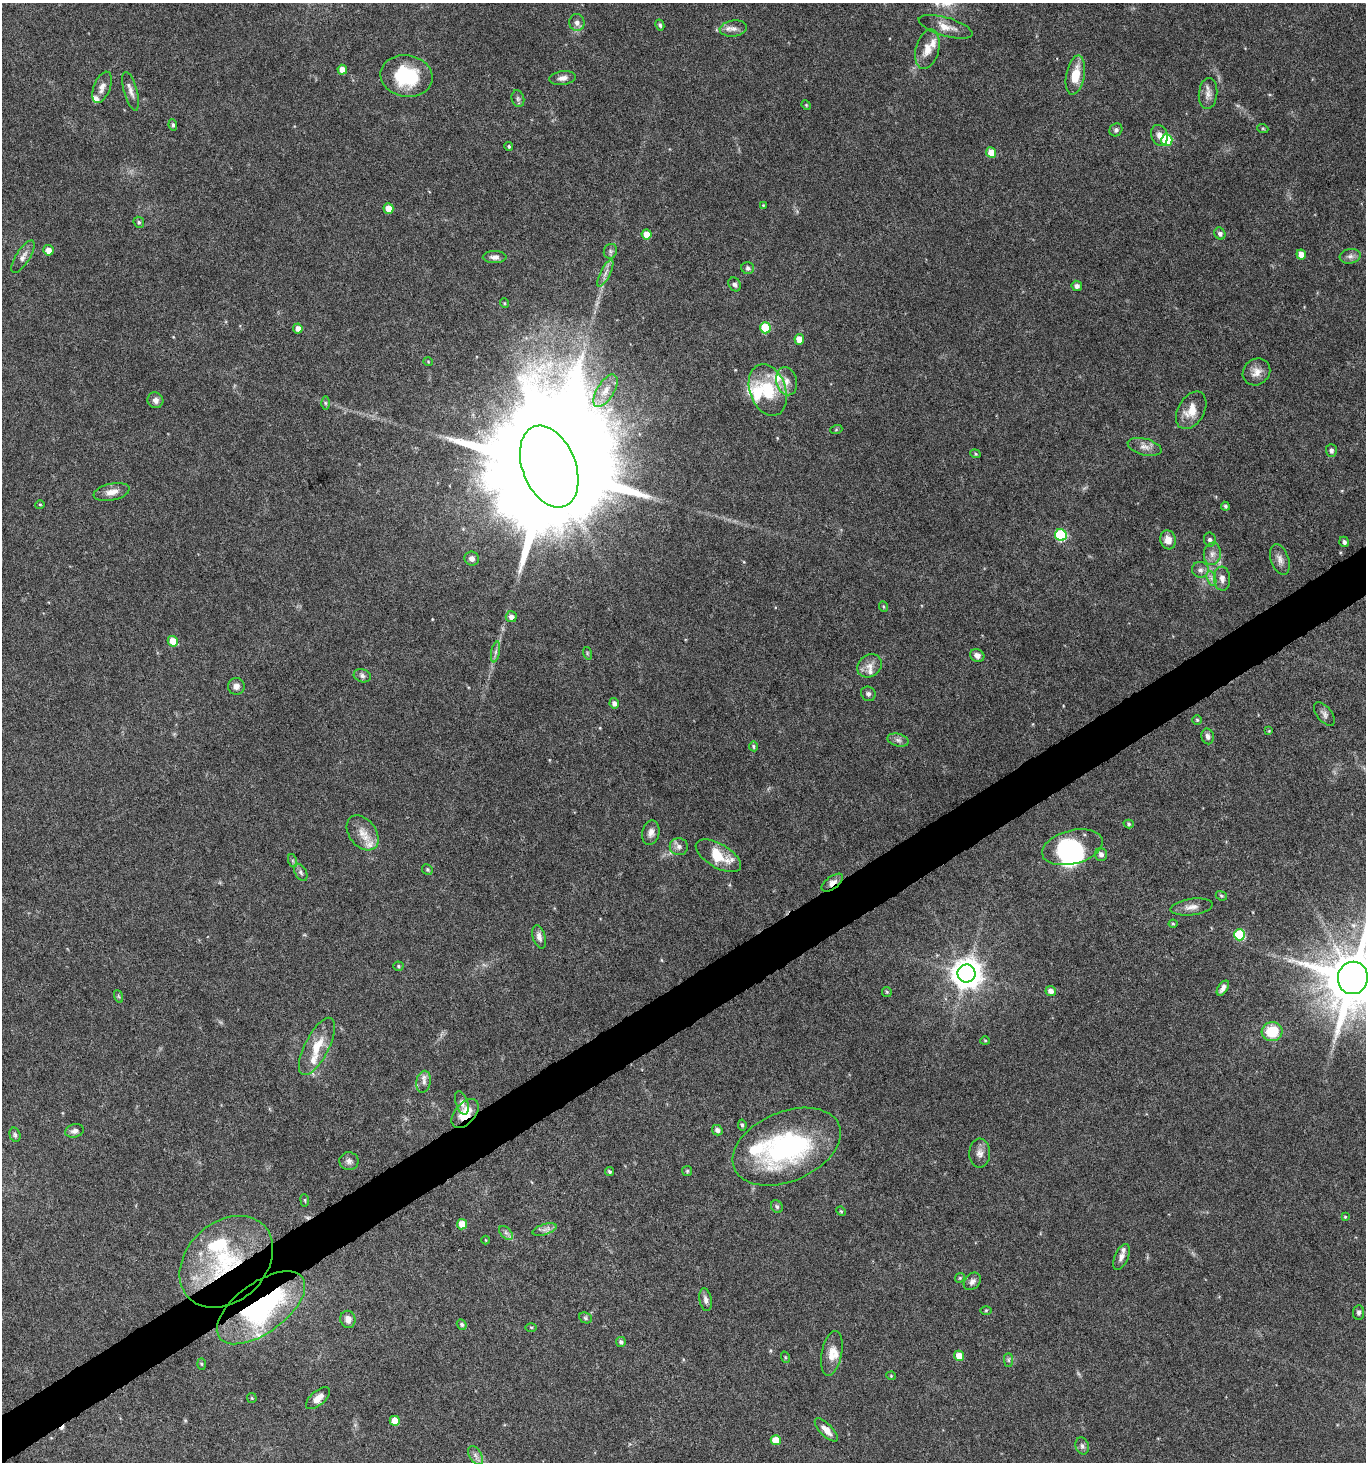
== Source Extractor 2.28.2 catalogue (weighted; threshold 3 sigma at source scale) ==
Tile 7 of 4 x 4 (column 3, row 2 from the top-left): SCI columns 2908-4271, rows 2923-4382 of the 5751 x 5852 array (HDU 1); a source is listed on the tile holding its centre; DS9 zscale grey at full resolution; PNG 1368 x 1464 px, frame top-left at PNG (2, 3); each listed source drawn as its Kron ellipse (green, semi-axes under 4 px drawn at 4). Shown black and unused: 3% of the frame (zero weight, under 5 of 10 exposures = <1% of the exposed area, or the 3 px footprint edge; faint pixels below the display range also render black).
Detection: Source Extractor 2.28.2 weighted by HDU 2 'WHT'; one run over the whole footprint, this tile lists its part. Background 0.0317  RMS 0.0015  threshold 0.00604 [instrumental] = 3 sigma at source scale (4.09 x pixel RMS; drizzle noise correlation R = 1.36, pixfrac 0.8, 0.0396/0.0396 arcsec/px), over >= 5 px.
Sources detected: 170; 1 too faint to see at this stretch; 1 inside a brighter object's white glare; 1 cosmic-ray / hot-pixel residue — neither listed nor drawn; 12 inside a brighter listed object's ellipse — not listed separately; the other 155 listed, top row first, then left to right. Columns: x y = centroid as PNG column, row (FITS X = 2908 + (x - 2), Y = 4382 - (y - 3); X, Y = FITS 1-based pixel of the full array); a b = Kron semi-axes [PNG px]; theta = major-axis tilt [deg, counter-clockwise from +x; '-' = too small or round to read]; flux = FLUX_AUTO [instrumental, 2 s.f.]
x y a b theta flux
577 23 8 7 - 0.67
660 25 6 4 -62 0.29
946 27 28 9 -16 1.7
733 28 13 8 6 0.86
927 49 20 11 75 1.9
342 70 5 4 - 1.7
1075 75 20 9 80 3
407 76 26 20 -9 8
563 78 13 7 8 0.73
102 87 16 8 68 0.92
131 91 20 6 -75 0.85
1208 94 16 9 84 0.97
518 99 8 6 -75 0.38
806 105 5 4 - 0.14
173 125 6 4 -80 0.27
1263 129 5 3 - 0.14
1116 130 7 6 - 0.39
1159 135 11 8 -72 0.86
1167 140 6 5 - 8.3
509 147 5 4 - 0.2
991 152 5 5 - 2.2
763 205 4 4 - 0.12
388 209 5 5 - 1.7
139 222 6 5 - 0.25
647 234 5 5 - 1.6
1220 234 6 5 - 0.44
48 250 5 5 - 1.1
610 251 7 6 - 0.35
1301 254 5 4 - 1.2
1350 256 10 7 9 0.61
23 257 18 7 58 0.84
495 257 12 6 0 0.59
748 268 6 6 - 0.36
605 273 15 5 64 0.74
735 284 7 5 -62 0.39
1077 286 5 5 - 0.6
504 303 5 3 - 0.12
298 328 5 5 - 0.81
765 328 5 5 - 5.7
799 339 5 5 - 1.6
428 362 5 4 - 0.14
1256 372 14 12 39 1.3
786 381 14 10 -76 1.3
768 390 26 18 -70 5.9
605 391 18 8 59 1.4
155 400 8 7 - 0.59
325 403 6 4 -89 0.24
1191 410 20 13 60 2.3
836 430 6 4 19 0.16
1145 447 17 8 -15 1
1331 450 6 5 - 0.43
975 454 5 4 - 0.18
549 467 43 26 -68 9000
112 492 18 8 12 1.2
40 504 5 3 - 0.13
1225 506 4 3 - 0.25
1061 535 6 6 - 12
1168 540 10 7 -74 1.3
1210 540 7 6 - 0.44
1344 542 5 4 - 0.39
1212 554 11 8 83 0.87
472 559 7 7 - 0.57
1280 559 16 9 -70 0.93
1200 570 8 8 - 0.59
1211 578 7 4 -71 0.41
1222 579 12 8 -86 0.81
884 607 5 3 - 0.14
511 617 5 5 - 0.73
173 641 5 5 - 2.1
496 652 10 4 79 0.44
587 653 6 4 -73 0.18
977 655 7 6 - 0.68
869 666 13 10 36 1.1
362 676 9 6 -16 0.42
236 686 8 8 - 0.69
868 694 7 7 - 0.38
614 703 5 4 - 0.56
1324 714 14 7 -51 0.56
1197 720 4 4 - 0.18
1269 731 4 4 - 0.12
1208 736 8 6 -76 0.55
898 740 11 6 -15 0.55
753 746 5 4 - 0.22
1129 824 5 4 - 0.22
363 833 19 13 -52 1.9
651 833 12 8 77 0.8
679 847 9 8 - 0.7
1072 847 31 17 14 12
1101 854 6 6 - 0.57
718 856 25 12 -30 3.7
293 861 7 4 -71 0.22
427 869 5 5 - 0.22
301 872 9 5 -59 0.38
832 883 12 6 36 0.86
1221 896 6 4 -22 0.17
1192 907 21 8 7 1.1
1173 924 4 4 - 0.16
1240 935 5 5 - 8.7
539 937 12 6 -75 0.69
398 966 5 4 - 0.19
967 973 9 9 - 200
1353 978 16 15 - 1100
1223 988 8 4 56 0.62
1051 991 5 5 - 0.78
887 992 5 5 - 0.16
118 996 6 4 -71 0.2
1272 1032 10 9 - 4.5
985 1041 4 4 - 0.16
317 1046 31 12 63 3.2
424 1082 11 7 78 0.69
462 1103 12 6 -71 0.53
465 1114 17 10 50 2.9
742 1125 5 4 - 0.25
717 1130 5 5 - 0.55
74 1131 9 6 15 0.55
15 1135 7 5 -74 0.27
787 1147 57 34 23 25
980 1153 14 10 89 0.95
349 1161 9 9 - 0.57
609 1171 4 4 - 0.23
687 1171 5 5 - 0.19
305 1200 6 3 -82 0.15
777 1207 7 5 -58 0.3
841 1211 5 4 - 0.16
1345 1217 4 4 - 0.13
462 1224 5 5 - 1.7
544 1230 12 5 17 0.6
506 1233 8 5 -44 0.42
486 1240 4 3 - 0.1
1121 1257 14 6 66 0.72
226 1262 52 39 43 15
960 1278 5 4 - 0.16
972 1281 10 7 47 0.61
706 1300 11 6 -79 0.61
261 1308 51 25 36 27
986 1310 6 4 2 0.15
1359 1313 7 5 83 0.34
585 1318 6 5 - 0.26
348 1319 8 7 - 1.1
462 1324 5 4 - 0.27
531 1327 5 3 - 0.15
621 1342 5 5 - 0.34
832 1353 23 10 79 1.7
959 1356 5 5 - 1.7
785 1357 6 3 -72 0.14
1008 1360 7 4 -90 0.28
202 1364 5 3 - 0.16
891 1376 4 4 - 0.14
252 1398 5 4 - 0.14
318 1398 14 7 40 1.2
395 1421 5 5 - 2.1
826 1430 15 6 -45 1.2
776 1440 5 5 - 2.4
1082 1446 9 6 -71 0.46
476 1455 10 6 -59 0.59
Overlapping masked pixels (flux is a lower limit): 4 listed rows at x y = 832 883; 465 1114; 226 1262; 261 1308
Isophote crosses this tile's border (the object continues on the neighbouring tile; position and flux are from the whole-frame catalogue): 1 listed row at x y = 1353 978